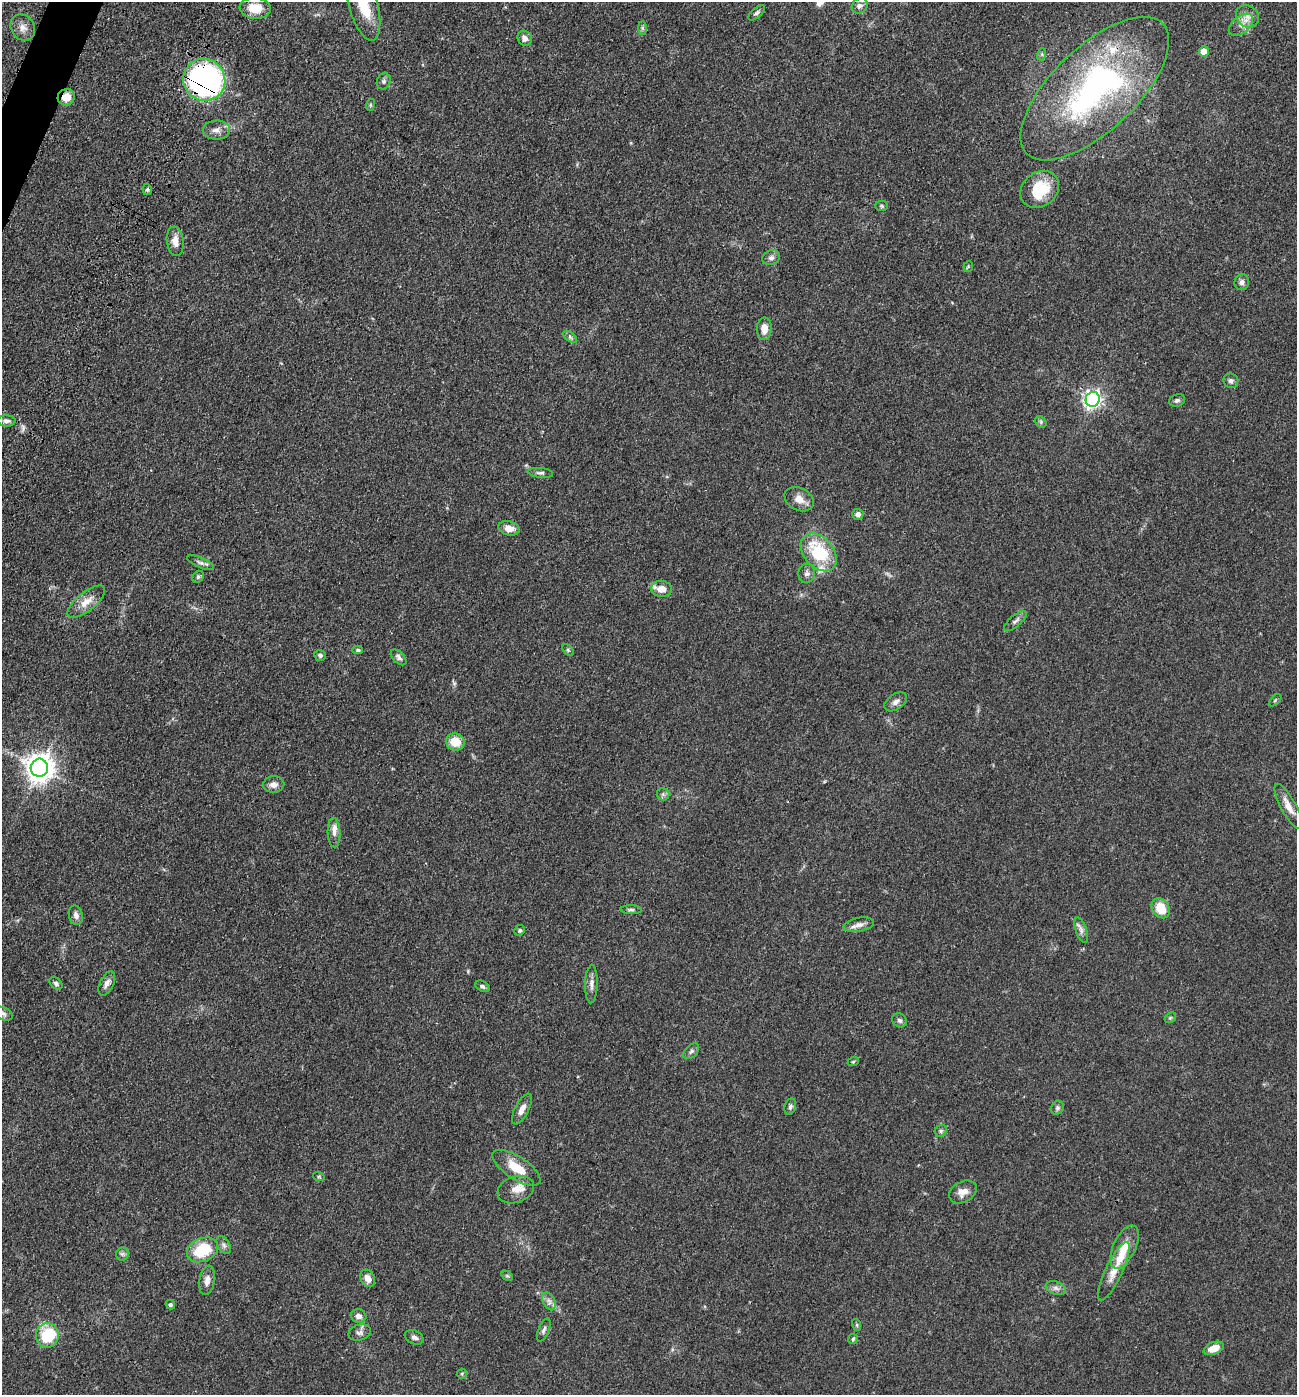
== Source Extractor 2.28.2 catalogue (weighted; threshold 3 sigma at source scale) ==
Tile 11 of 4 x 4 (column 3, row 3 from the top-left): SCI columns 2916-4210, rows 1520-2912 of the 5967 x 5890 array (HDU 1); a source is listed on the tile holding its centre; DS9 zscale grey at full resolution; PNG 1299 x 1397 px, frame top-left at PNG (2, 2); each listed source drawn as its Kron ellipse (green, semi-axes under 4 px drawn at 4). Shown black and unused: <1% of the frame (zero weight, under 3 of 4 exposures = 11% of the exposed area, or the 3 px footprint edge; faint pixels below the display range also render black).
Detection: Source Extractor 2.28.2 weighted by HDU 2 'WHT'; one run over the whole footprint, this tile lists its part. Background 0.0618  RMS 0.0045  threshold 0.0201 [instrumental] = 3 sigma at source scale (4.5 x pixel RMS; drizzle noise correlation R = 1.50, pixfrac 1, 0.05/0.05 arcsec/px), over >= 5 px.
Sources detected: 103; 6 inside a brighter listed object's ellipse — not listed separately; the other 97 listed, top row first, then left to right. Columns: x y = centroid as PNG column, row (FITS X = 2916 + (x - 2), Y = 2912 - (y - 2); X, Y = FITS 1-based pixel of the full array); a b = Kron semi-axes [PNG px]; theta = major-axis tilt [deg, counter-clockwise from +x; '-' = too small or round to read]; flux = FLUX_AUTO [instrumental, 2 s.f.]
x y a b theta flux
363 3 38 14 -74 18
860 6 9 7 45 1.5
255 8 15 10 -5 8.3
757 13 10 5 41 1.1
1247 16 12 10 -39 3.3
1241 25 14 8 41 3.2
23 27 14 11 -58 3.3
642 28 7 4 -89 0.78
525 38 8 7 - 2.3
1204 51 5 5 - 6.4
1042 54 6 4 73 0.63
204 80 21 20 - 130
384 81 8 6 66 1.1
1095 89 94 42 44 110
66 97 9 8 - 5.1
370 105 6 4 72 0.53
216 130 13 9 1 2.9
147 189 6 4 88 0.77
1040 189 21 17 39 17
882 206 6 5 - 0.68
175 241 15 8 -82 3.7
771 258 9 7 22 1.5
968 266 5 4 - 0.47
1242 282 8 7 - 1.6
764 329 11 7 90 4.1
570 337 8 4 -37 0.88
1231 381 7 7 - 1.4
1093 399 7 7 - 160
1177 400 8 6 22 1.2
7 421 9 5 -3 1.3
1041 422 6 5 - 0.69
540 473 13 5 -5 1.2
799 499 15 11 -28 3.8
858 514 5 5 - 1.7
509 528 11 7 -15 3.7
819 552 21 14 -49 24
200 563 14 5 -23 1.4
807 573 10 8 77 1.7
198 577 6 5 - 0.82
661 589 10 8 -6 4
86 602 23 9 39 5.1
1015 621 14 5 41 1.5
358 650 5 4 - 0.69
568 650 7 4 -46 0.63
320 655 6 5 - 0.94
399 657 9 5 -45 1.3
1275 700 7 3 45 0.43
896 702 13 7 34 2
455 742 9 8 - 8.4
39 768 9 9 - 530
274 784 10 8 2 2.5
663 794 6 6 - 1
1288 806 25 7 -62 4.9
334 832 15 6 -88 2.2
1161 908 11 8 -53 9
631 910 10 4 -1 0.94
76 915 10 7 -77 2
859 925 15 7 10 2.3
520 930 5 5 - 0.8
1081 930 13 5 -71 1.8
107 983 13 6 65 2.2
56 984 7 5 -40 0.92
591 984 19 6 89 2.4
482 986 8 5 -28 1.1
3 1013 10 6 -26 1.4
1170 1018 6 4 44 0.63
899 1020 8 6 -39 1.2
691 1051 9 5 45 1.2
853 1062 6 3 19 0.47
790 1106 8 5 72 1.2
1057 1108 7 6 - 1
522 1109 17 7 63 3
941 1131 6 5 - 0.83
516 1168 28 11 -33 9.2
319 1177 6 3 -18 0.45
516 1190 19 13 20 4.7
963 1192 14 10 29 3.6
224 1245 10 6 -59 1.3
1125 1247 23 11 64 7.8
202 1250 16 11 25 17
122 1254 6 6 - 0.99
1114 1271 32 8 65 6
507 1276 6 4 -29 0.61
368 1278 9 7 -63 2.8
207 1280 15 7 81 2.9
1056 1288 10 6 -20 1.6
549 1301 9 6 -66 1.7
170 1305 5 4 - 0.92
359 1316 8 6 -16 2.2
857 1325 6 4 -72 0.51
544 1330 12 5 67 1.3
360 1333 11 7 15 1.7
47 1335 12 11 - 23
414 1337 10 6 -24 1.5
853 1339 5 5 - 0.6
1214 1348 10 6 21 5.9
462 1374 5 5 - 0.6
Overlapping masked pixels (flux is a lower limit): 3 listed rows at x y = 204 80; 66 97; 7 421
Isophote crosses this tile's border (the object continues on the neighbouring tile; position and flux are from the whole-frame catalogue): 2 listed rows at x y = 363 3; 3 1013